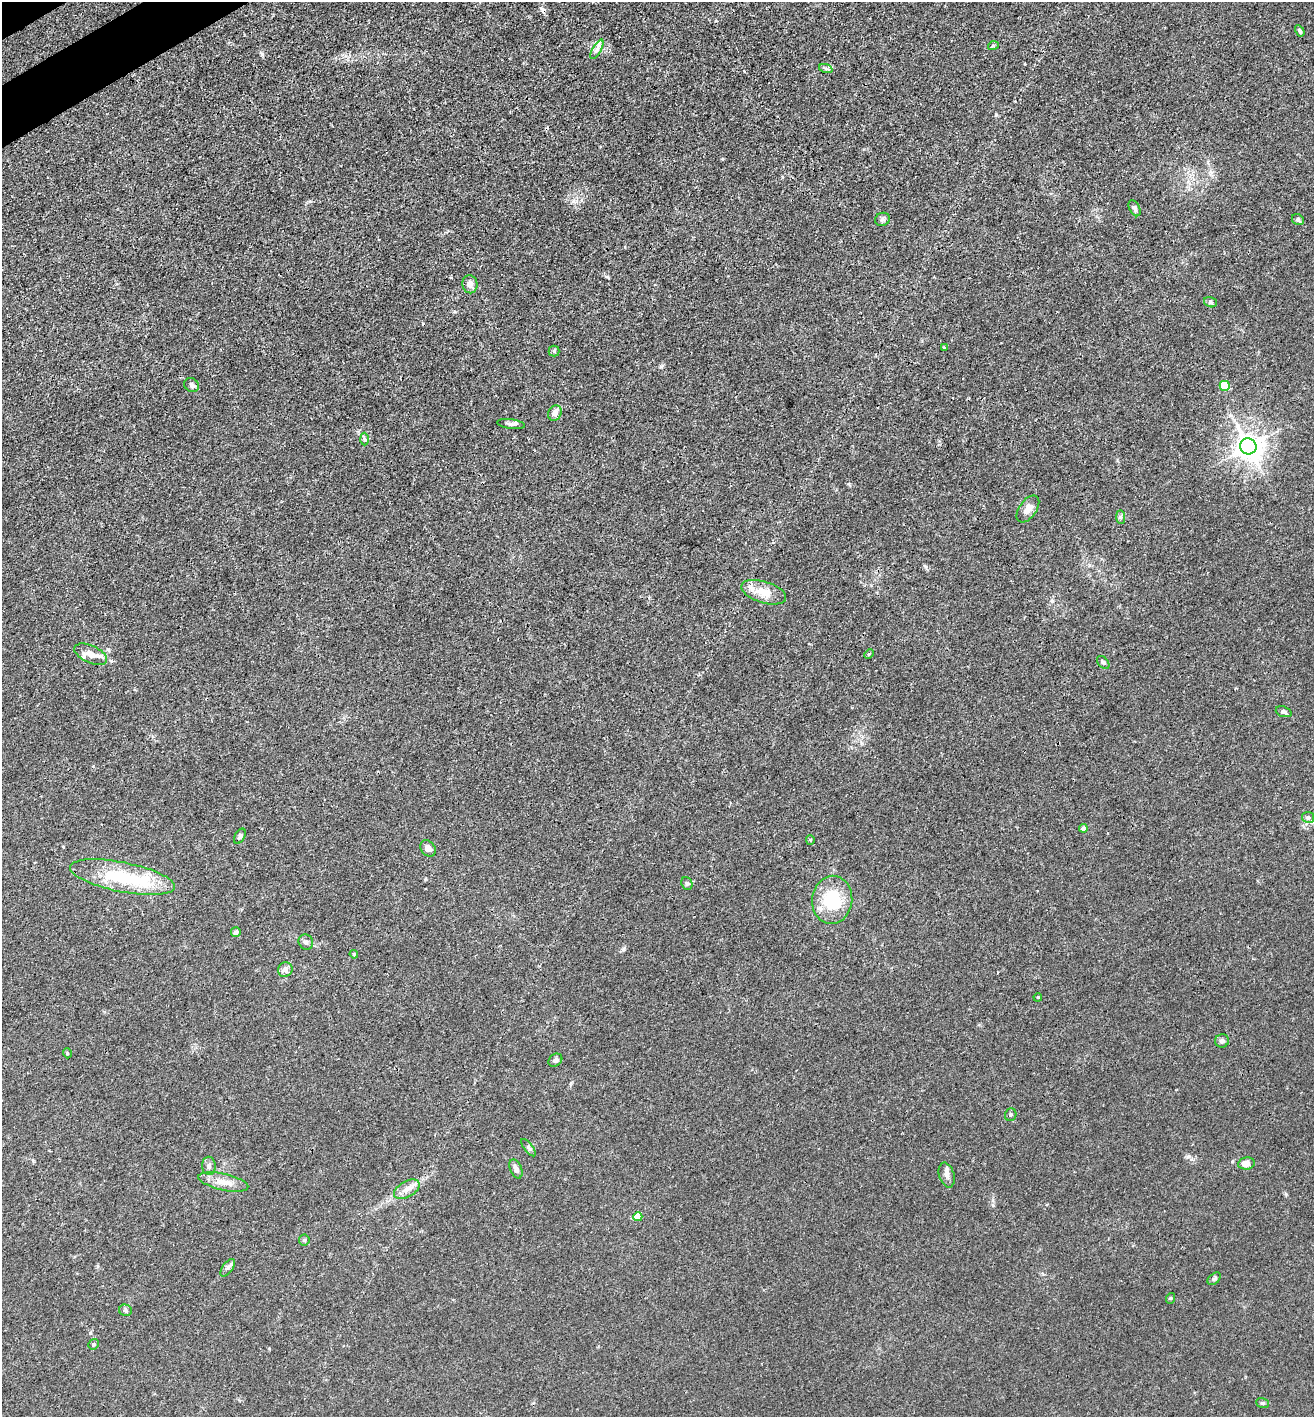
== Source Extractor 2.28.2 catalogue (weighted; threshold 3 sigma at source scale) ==
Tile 11 of 4 x 4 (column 3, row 3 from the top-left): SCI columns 2823-4134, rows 1497-2911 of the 5777 x 5823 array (HDU 1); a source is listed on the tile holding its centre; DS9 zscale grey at full resolution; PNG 1316 x 1419 px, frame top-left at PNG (2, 2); each listed source drawn as its Kron ellipse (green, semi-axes under 4 px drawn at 4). Shown black and unused: <1% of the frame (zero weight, under 3 of 4 exposures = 7% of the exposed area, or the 3 px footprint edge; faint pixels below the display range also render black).
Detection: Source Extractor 2.28.2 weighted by HDU 2 'WHT'; one run over the whole footprint, this tile lists its part. Background 0.027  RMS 0.003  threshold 0.0137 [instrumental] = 3 sigma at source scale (4.5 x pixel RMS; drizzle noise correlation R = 1.50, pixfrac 1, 0.05/0.05 arcsec/px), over >= 5 px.
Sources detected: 61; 1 inside a brighter object's white glare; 3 cosmic-ray / hot-pixel residue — neither listed nor drawn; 1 inside a brighter listed object's ellipse — not listed separately; the other 56 listed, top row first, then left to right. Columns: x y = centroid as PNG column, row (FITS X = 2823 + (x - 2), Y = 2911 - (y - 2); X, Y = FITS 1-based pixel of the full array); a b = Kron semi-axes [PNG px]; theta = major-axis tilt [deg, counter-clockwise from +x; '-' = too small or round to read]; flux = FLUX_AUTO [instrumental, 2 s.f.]
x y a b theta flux
1300 31 6 4 -58 0.53
993 46 5 3 - 0.3
597 49 11 3 61 0.92
826 69 7 4 -20 0.54
1135 208 9 5 -62 0.78
882 219 7 6 - 0.78
1298 220 6 5 - 0.71
470 284 9 7 -80 1.9
1210 302 7 5 -17 0.55
944 348 4 3 - 0.4
554 351 5 5 - 0.41
192 385 8 6 -40 0.81
1225 386 5 5 - 13
555 413 8 6 66 2
511 424 14 4 -8 0.89
364 439 6 4 -88 0.5
1248 446 8 8 - 330
1028 509 15 8 54 2.5
1121 517 7 4 -89 0.59
764 592 23 10 -17 5.3
91 654 17 8 -24 2.9
869 654 5 3 - 0.39
1103 662 7 5 -49 0.58
1284 712 8 5 -20 0.78
1308 817 6 5 - 0.57
1083 828 4 4 - 1.4
240 836 8 5 61 0.7
810 840 5 4 - 0.48
428 848 9 7 -51 1.4
122 877 53 14 -11 21
687 883 7 5 -67 0.49
832 900 24 20 84 15
236 932 5 5 - 1
306 942 8 7 - 0.9
354 954 4 4 - 0.32
285 970 7 7 - 1.6
1038 997 4 3 - 0.24
1222 1041 7 6 - 0.97
67 1053 5 3 - 0.28
555 1060 7 6 - 0.81
1011 1115 6 5 - 0.55
528 1148 10 4 -51 0.67
1246 1163 8 6 9 2.3
209 1166 9 7 -87 1.2
516 1169 10 6 -68 1.4
947 1175 13 7 -74 1.5
223 1182 25 8 -12 4
407 1189 14 8 30 2.3
638 1217 4 4 - 5.4
304 1240 5 5 - 0.49
228 1268 10 5 53 0.9
1214 1279 8 5 41 0.59
1171 1298 5 3 - 0.31
126 1310 6 5 - 0.61
94 1344 5 5 - 0.55
1262 1403 6 5 - 0.45
Unlisted compact peaks at least as high as the median listed source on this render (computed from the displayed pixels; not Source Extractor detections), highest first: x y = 262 54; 573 201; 996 115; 624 949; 1189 1156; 849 484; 1286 1194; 993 1205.